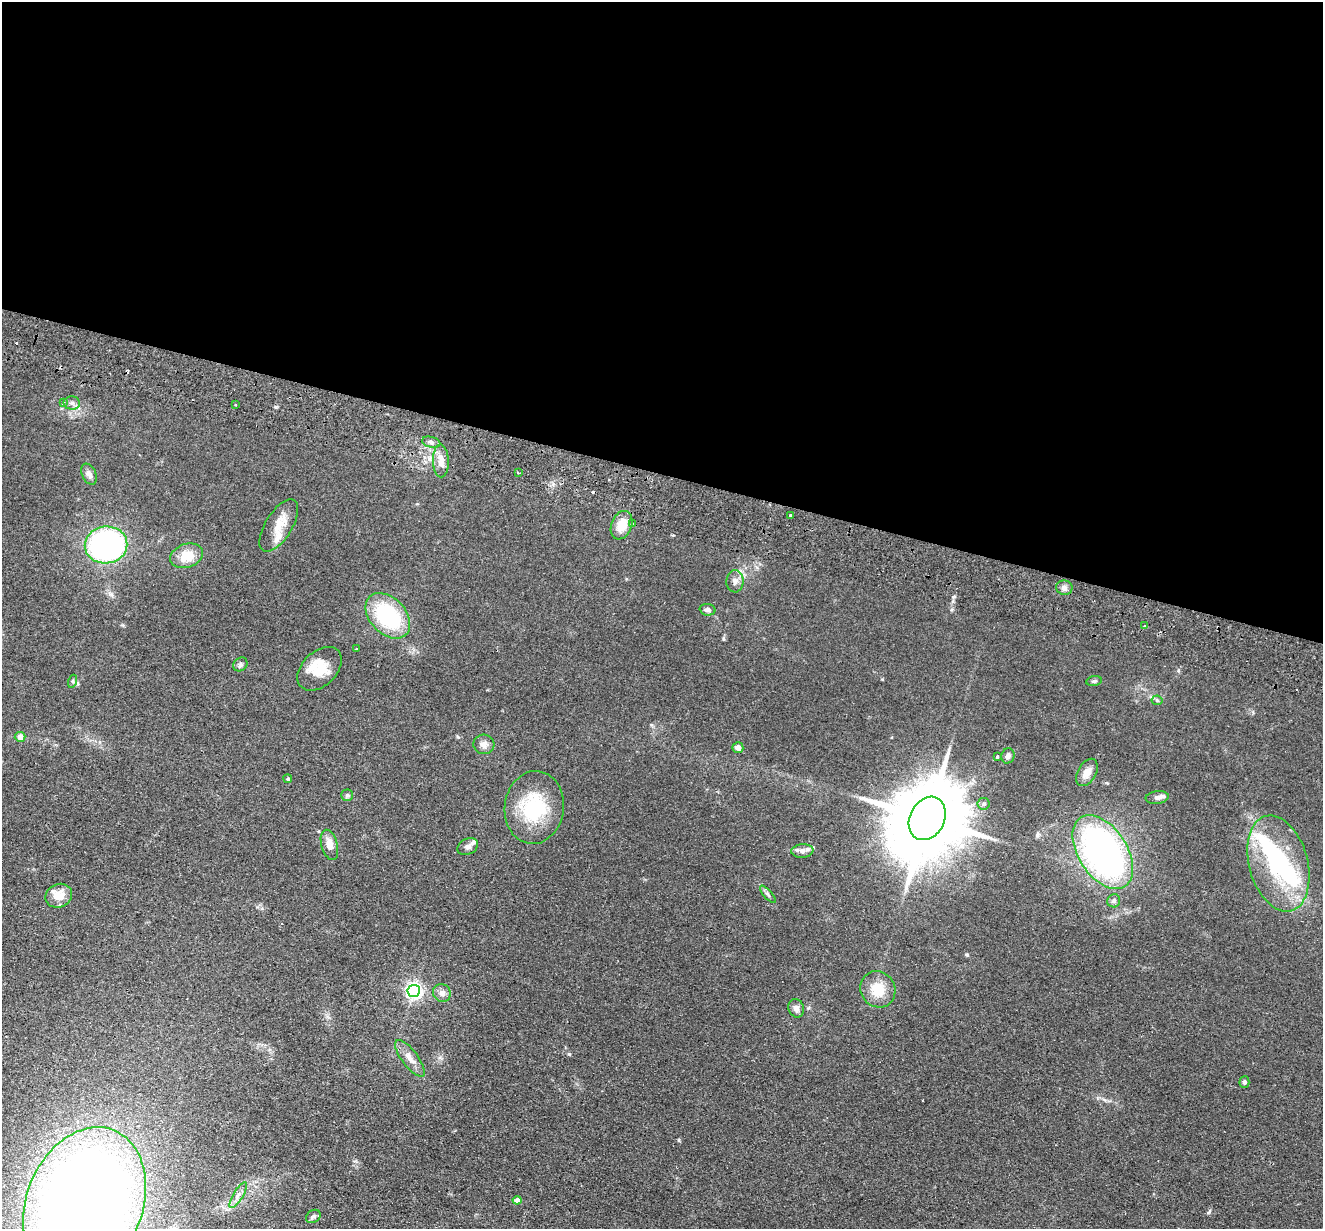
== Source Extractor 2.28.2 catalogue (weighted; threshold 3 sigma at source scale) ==
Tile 3 of 4 x 4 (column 3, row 1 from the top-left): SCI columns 2661-3981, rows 3870-5096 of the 5321 x 5409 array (HDU 1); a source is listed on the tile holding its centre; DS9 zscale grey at full resolution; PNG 1325 x 1231 px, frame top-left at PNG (2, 2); each listed source drawn as its Kron ellipse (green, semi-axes under 4 px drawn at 4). Shown black and unused: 39% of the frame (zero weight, under 2 of 3 exposures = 3% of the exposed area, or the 3 px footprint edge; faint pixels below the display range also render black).
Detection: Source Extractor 2.28.2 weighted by HDU 2 'WHT'; one run over the whole footprint, this tile lists its part. Background 0.0578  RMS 0.0092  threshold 0.0416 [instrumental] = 3 sigma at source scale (4.5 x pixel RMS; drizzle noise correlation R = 1.50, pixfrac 1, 0.05/0.05 arcsec/px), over >= 5 px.
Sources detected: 67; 2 inside a brighter object's white glare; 5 cosmic-ray / hot-pixel residue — neither listed nor drawn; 6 inside a brighter listed object's ellipse — not listed separately; the other 54 listed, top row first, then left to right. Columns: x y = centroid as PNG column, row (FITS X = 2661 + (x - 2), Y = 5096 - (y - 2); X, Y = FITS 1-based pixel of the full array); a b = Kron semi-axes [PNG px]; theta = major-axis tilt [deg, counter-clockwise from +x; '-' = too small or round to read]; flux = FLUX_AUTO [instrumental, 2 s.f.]
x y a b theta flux
63 402 3 3 - 8
72 403 8 6 -1 3.1
236 405 3 2 - 0.9
431 442 9 5 -15 2.7
441 461 16 8 -88 8.2
518 473 3 2 - 1.5
89 474 11 7 -66 4.1
790 515 3 3 - 2.3
632 524 4 3 - 1.3
622 525 15 10 68 15
279 526 30 13 58 15
106 545 21 18 7 220
187 556 17 12 19 19
735 581 11 8 89 4.4
1064 588 8 7 - 3.4
707 610 8 6 -4 3.1
388 616 26 18 -46 76
1145 626 3 3 - 1
356 649 3 2 - 1.2
240 664 8 6 41 2.1
320 669 26 17 44 20
73 681 7 4 72 1.4
1094 681 8 5 10 1.7
1157 700 5 5 - 1.3
20 737 5 5 - 6.5
484 744 10 9 - 4.9
738 748 5 5 - 4.6
997 756 3 3 - 1.7
1008 756 7 6 - 2.8
1087 772 15 9 60 7.8
288 779 4 4 - 1.4
347 795 5 5 - 1.5
1157 797 11 6 7 4.1
984 804 6 5 - 2.1
534 808 36 29 82 56
927 818 23 17 63 11000
329 845 15 8 -75 8.2
468 846 11 7 27 3.9
802 851 11 6 6 3.8
1103 852 41 24 -57 310
1278 863 49 29 -75 95
768 894 11 4 -48 2
59 896 13 11 24 13
1114 901 6 6 - 2.2
878 989 18 17 - 19
414 991 6 6 - 290
442 993 9 8 - 4.6
796 1008 9 7 -71 3.9
410 1058 22 8 -53 8.4
1244 1082 5 5 - 2.1
238 1195 15 5 59 4.4
517 1200 4 4 - 6.3
84 1204 79 58 68 1300
313 1216 8 6 36 2.1
Isophote crosses this tile's border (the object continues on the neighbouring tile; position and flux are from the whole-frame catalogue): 1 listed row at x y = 84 1204
Unlisted compact peaks at least as high as the median listed source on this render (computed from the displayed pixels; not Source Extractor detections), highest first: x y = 569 1054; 679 1140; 967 955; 1209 1212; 276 407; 953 597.